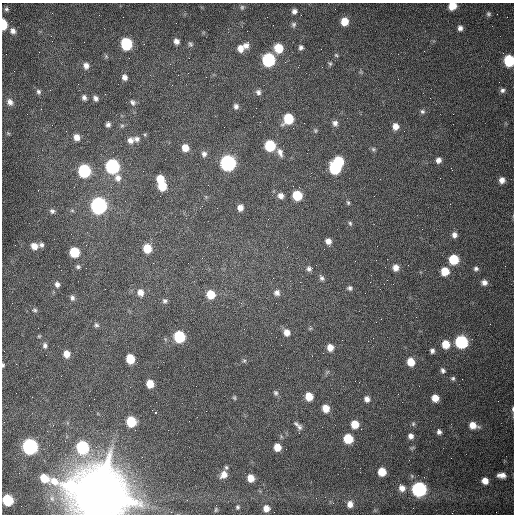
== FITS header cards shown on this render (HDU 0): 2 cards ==
NAXIS1  =                  512 /fastest changing axis
NAXIS2  =                  512 /next to fastest changing axis

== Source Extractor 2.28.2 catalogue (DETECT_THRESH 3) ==
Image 512 x 512 px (HDU 0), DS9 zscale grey, 1 PNG px = 1 image px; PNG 516 x 516 px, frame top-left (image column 1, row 512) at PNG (2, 3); no overlay
Background 1540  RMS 24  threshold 71.2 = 3 sigma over >= 5 px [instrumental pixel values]
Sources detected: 145; all 145 listed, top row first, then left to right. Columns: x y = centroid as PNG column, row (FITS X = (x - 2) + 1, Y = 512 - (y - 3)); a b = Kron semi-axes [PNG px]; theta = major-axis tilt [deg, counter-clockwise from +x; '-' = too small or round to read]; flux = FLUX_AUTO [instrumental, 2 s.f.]
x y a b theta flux
452 6 7 6 - 2.3e+04
242 7 7 5 76 3.1e+03
6 9 6 5 - 2.9e+03
294 11 6 5 - 5.5e+03
488 14 5 5 - 2.8e+03
345 21 7 6 - 2.3e+04
3 24 7 4 -86 5.5e+04
293 24 7 6 - 3.5e+03
460 28 6 5 - 6.1e+03
13 31 8 7 - 7.0e+03
51 36 2 2 - 1.1e+03
176 41 6 6 - 7.4e+03
126 44 8 7 - 1.3e+05
190 44 8 5 -61 3.5e+03
246 46 8 8 - 8.8e+03
301 47 6 5 - 4.5e+03
240 48 8 7 - 1.2e+04
279 48 8 8 - 3.4e+04
336 55 5 4 - 2.0e+03
106 56 6 5 - 2.5e+03
269 60 8 7 - 2.0e+05
509 61 7 6 - 9.9e+04
330 64 6 5 - 2.5e+03
86 66 8 7 - 8.1e+03
124 77 6 6 - 7.0e+03
502 90 6 6 - 4.5e+03
38 92 7 6 - 4.0e+03
258 92 7 6 - 5.5e+03
84 98 7 6 - 5.0e+03
95 98 6 5 - 5.5e+03
10 102 9 7 -51 7.8e+03
133 102 8 6 -45 5.2e+03
236 106 6 5 - 5.1e+03
422 111 6 6 - 3.7e+03
288 119 8 7 - 6.1e+04
335 123 7 7 - 6.3e+03
108 125 6 6 - 4.9e+03
122 126 6 5 - 2.9e+03
395 126 7 7 - 1.1e+04
315 130 7 6 - 2.5e+03
8 133 5 3 - 1.5e+03
145 134 5 3 - 1.9e+03
77 137 7 7 - 1.2e+04
137 139 8 7 - 5.7e+03
130 140 9 9 - 8.8e+03
270 146 7 7 - 8.8e+04
185 148 7 6 - 1.8e+04
373 149 7 5 -2 2.8e+03
280 152 13 7 -67 9.5e+03
204 154 6 6 - 5.5e+03
438 160 6 6 - 7.0e+03
339 161 7 6 - 7.3e+04
228 163 8 7 - 4.4e+05
112 166 8 7 - 2.6e+05
335 168 8 7 - 1.2e+05
84 171 8 7 - 2.0e+05
118 178 10 9 - 1.1e+04
160 179 7 6 - 2.7e+04
502 180 6 6 - 9.5e+03
162 186 7 6 - 3.5e+04
297 195 7 7 - 4.9e+04
281 196 7 7 - 8.2e+03
348 203 7 4 -63 2.5e+03
99 206 8 8 - 5.5e+05
240 208 7 6 - 9.0e+03
72 210 6 4 -1 2.3e+03
52 211 7 6 - 4.6e+03
350 223 7 5 -73 2.6e+03
454 235 7 6 - 7.4e+03
328 241 6 5 - 8.9e+03
42 245 6 6 - 4.1e+03
34 246 8 7 - 1.4e+04
147 248 7 7 - 3.3e+04
74 252 7 7 - 6.7e+04
202 258 2 2 - 7.2e+02
453 259 7 7 - 5.7e+04
78 267 5 5 - 3.1e+03
395 268 7 6 - 1.1e+04
309 269 7 7 - 4.8e+03
476 269 6 6 - 4.2e+03
445 271 7 7 - 2.9e+04
322 278 8 6 -57 4.4e+03
484 282 7 7 - 8.0e+03
57 284 7 6 - 6.3e+03
350 288 6 6 - 3.9e+03
140 292 9 8 - 1.1e+04
277 293 8 8 - 7.3e+03
211 294 7 7 - 3.3e+04
72 298 7 5 -69 4.9e+03
165 301 7 7 - 3.8e+03
35 310 7 5 -3 2.9e+03
381 319 2 2 - 9.0e+02
96 325 7 6 - 3.5e+03
310 328 6 4 2 2.0e+03
287 332 8 7 - 1.2e+04
39 336 5 4 - 1.7e+03
179 337 7 7 - 1.0e+05
461 342 7 7 - 2.0e+05
446 344 7 7 - 2.9e+04
45 346 8 6 -82 5.1e+03
330 347 7 6 - 1.3e+04
432 351 5 5 - 4.7e+03
66 354 7 6 - 1.4e+04
130 359 7 6 - 4.2e+04
244 361 6 5 - 2.6e+03
411 362 7 6 - 2.5e+04
3 365 5 3 - 2.4e+03
443 370 7 6 - 4.3e+03
453 378 5 5 - 3.0e+03
150 384 6 6 - 2.3e+04
276 393 7 6 - 3.7e+03
309 396 7 6 - 2.5e+04
234 398 6 4 -87 2.2e+03
435 398 6 6 - 1.9e+04
367 399 6 6 - 7.4e+03
326 408 6 6 - 2.0e+04
513 409 8 3 90 2.6e+03
155 412 3 2 - 2.1e+03
131 422 7 6 - 6.1e+04
296 424 8 5 -36 3.6e+03
355 424 6 6 - 2.7e+04
413 424 7 5 -72 2.5e+03
473 425 9 7 -19 1.8e+04
299 427 9 7 -54 5.5e+03
439 432 6 5 - 5.0e+03
411 436 6 6 - 7.2e+03
348 438 7 7 - 5.0e+04
30 446 8 7 - 4.2e+05
82 447 8 7 - 1.6e+05
277 447 7 6 - 2.0e+04
226 467 6 4 -74 2.6e+03
382 472 6 6 - 3.2e+04
224 475 9 8 - 1.3e+04
502 475 10 6 -3 1.1e+04
250 478 7 6 - 1.9e+04
485 481 6 6 - 1.5e+04
402 488 10 7 -63 1.2e+04
419 489 8 7 - 3.5e+05
100 494 22 20 -34 1.5e+07
316 498 2 2 - 3.9e+03
8 500 7 6 - 1.0e+05
350 504 8 7 - 1.2e+04
238 507 7 6 - 3.3e+03
266 508 7 7 - 1.3e+04
216 510 6 5 - 2.3e+03
At the frame edge (FLAGS 8, measured only in part): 7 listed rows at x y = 452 6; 3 24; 509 61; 3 365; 513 409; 100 494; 8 500